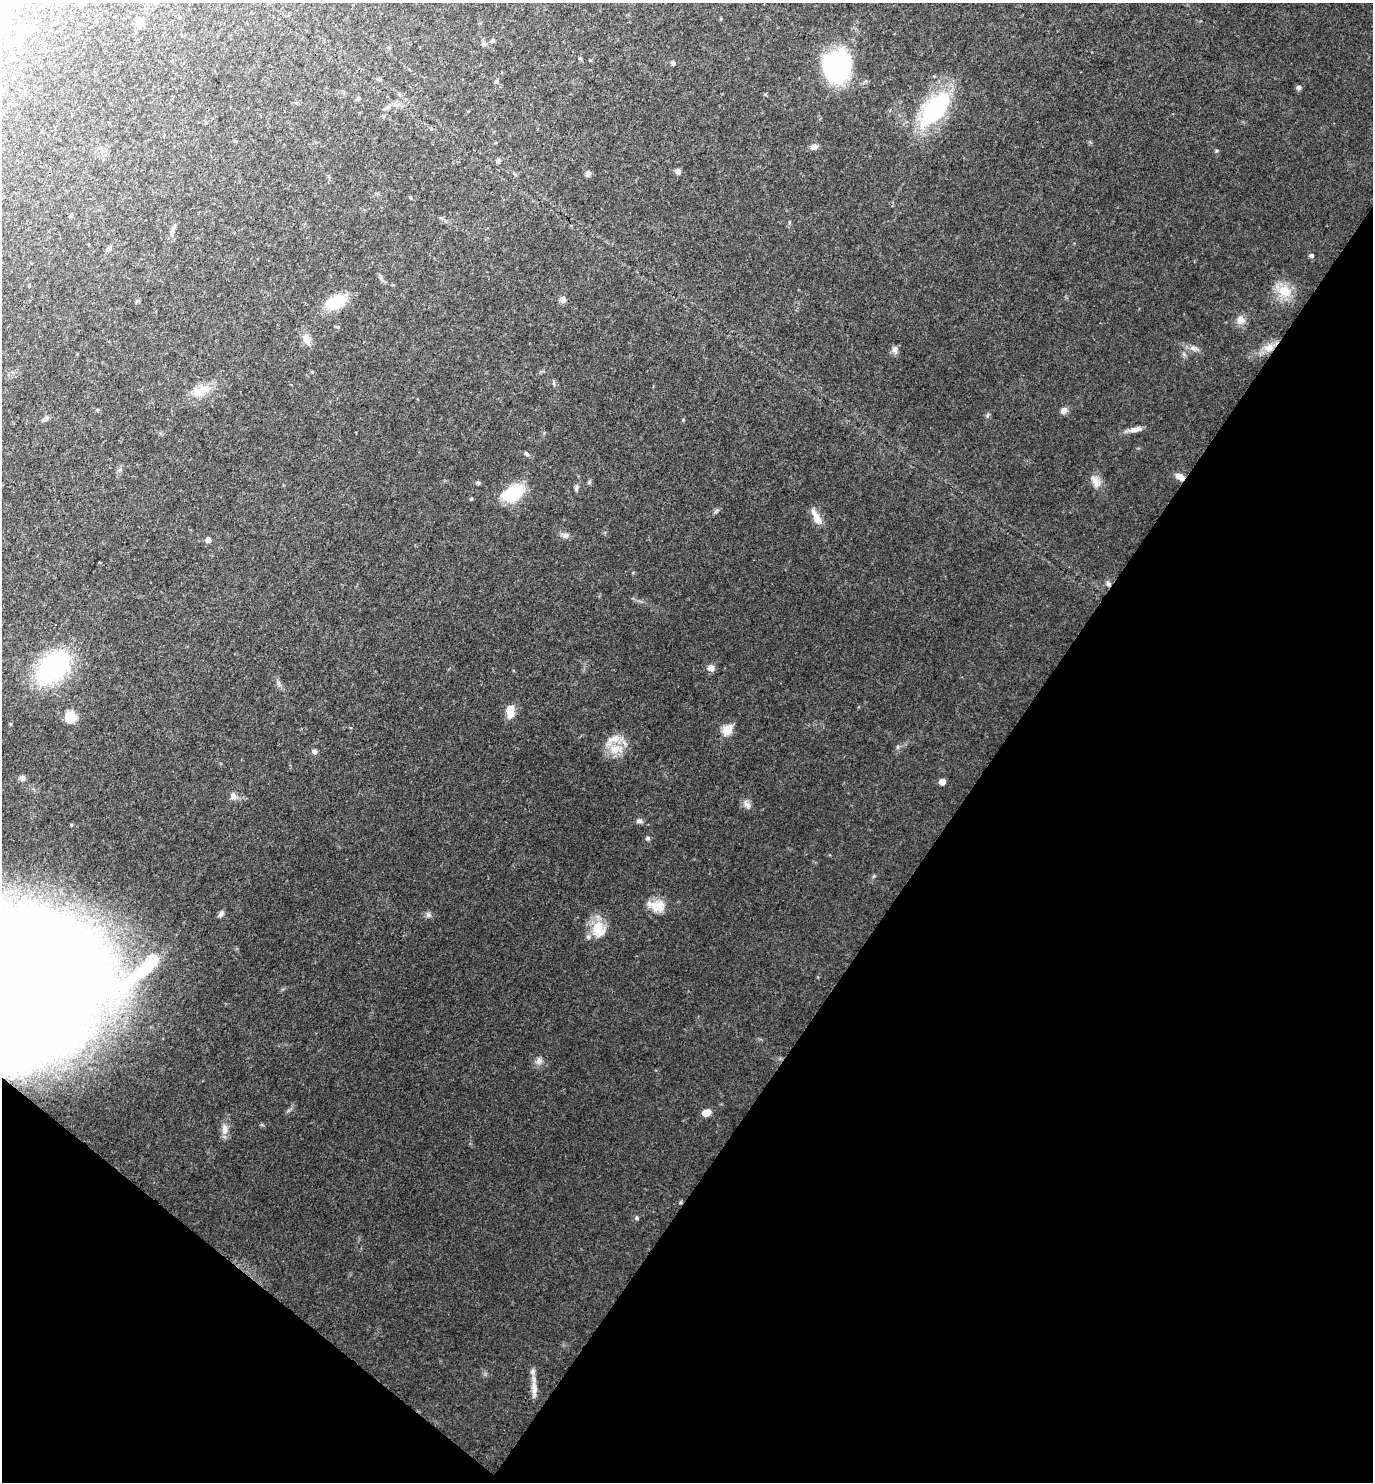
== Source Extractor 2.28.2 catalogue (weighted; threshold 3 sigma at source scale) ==
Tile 15 of 4 x 4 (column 3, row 4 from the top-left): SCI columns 2895-4265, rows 2-1481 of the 5930 x 5925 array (HDU 1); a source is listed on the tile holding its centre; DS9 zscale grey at full resolution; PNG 1375 x 1484 px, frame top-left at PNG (2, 3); no overlay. Shown black and unused: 33% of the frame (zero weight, under 3 of 4 exposures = <1% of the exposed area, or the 3 px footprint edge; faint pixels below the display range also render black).
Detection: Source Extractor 2.28.2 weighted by HDU 2 'WHT'; one run over the whole footprint, this tile lists its part. Background 0.0881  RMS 0.0073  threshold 0.033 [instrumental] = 3 sigma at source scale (4.5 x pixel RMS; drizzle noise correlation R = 1.50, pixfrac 1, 0.05/0.05 arcsec/px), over >= 5 px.
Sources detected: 76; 3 inside a brighter object's white glare — not listed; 2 inside a brighter listed object's ellipse — not listed separately; the other 71 listed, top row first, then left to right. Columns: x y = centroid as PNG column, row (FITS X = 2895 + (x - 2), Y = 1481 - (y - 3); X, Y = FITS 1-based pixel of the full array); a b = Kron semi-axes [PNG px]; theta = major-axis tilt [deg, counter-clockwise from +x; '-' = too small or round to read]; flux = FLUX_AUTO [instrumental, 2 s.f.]
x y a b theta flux
82 4 6 5 - 1.7
140 22 5 5 - 22
25 33 8 7 - 7
492 41 6 5 - 1.3
673 63 6 4 -73 1.4
836 66 31 27 88 86
380 79 6 4 -45 1
496 81 5 4 - 1.2
1299 87 6 6 - 1.7
765 94 5 3 - 0.71
358 99 7 5 74 1.3
394 104 7 6 - 2.2
935 109 42 19 50 81
235 141 5 3 - 0.76
814 146 8 6 7 3.3
498 161 6 5 - 1.6
678 171 7 6 - 2.6
588 174 6 6 - 2.5
410 197 5 3 - 0.74
789 222 5 3 - 0.76
172 231 9 6 -90 2.5
1311 255 5 4 - 1.9
1285 291 20 16 -32 14
563 299 7 7 - 3.7
335 302 18 10 24 32
1241 320 10 9 - 6
307 339 15 9 -74 6.1
1269 347 13 10 33 7.3
1193 348 9 6 -1 2.8
895 350 10 7 -89 3
202 390 28 10 24 12
97 410 5 3 - 0.67
1064 410 8 7 - 3.3
45 419 9 5 35 2.3
1135 429 17 6 12 4.9
526 454 7 5 -49 1.3
1180 477 9 6 -28 6
589 481 7 4 81 1.1
478 483 5 5 - 1.1
1096 484 14 8 -72 5.4
576 488 8 5 80 1.6
514 493 19 12 29 40
817 519 18 8 -59 8
566 535 9 6 6 2.4
208 540 5 4 - 5
1108 584 8 6 -45 2.1
52 668 29 18 43 130
711 668 7 7 - 4.4
279 683 9 4 -71 1.7
510 712 16 9 -90 8.5
70 717 14 13 - 10
727 730 5 5 - 40
616 749 22 11 -3 12
314 751 6 6 - 1.9
22 778 6 6 - 3.1
942 782 5 5 - 5.1
234 797 8 7 - 3
747 805 13 7 -47 3.4
640 821 8 6 1 1.9
648 838 5 5 - 1.7
656 906 24 14 -10 12
221 914 9 5 60 2.1
428 915 7 6 - 1.8
598 929 25 17 -78 16
144 969 30 18 40 27
5 982 138 83 -7 2000
539 1061 10 8 50 3.2
706 1113 9 6 20 6.7
225 1129 14 8 86 4.9
637 1218 5 5 - 1
534 1390 24 7 -88 7.2
Overlapping masked pixels (flux is a lower limit): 3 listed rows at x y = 1269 347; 1180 477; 1108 584
Isophote crosses this tile's border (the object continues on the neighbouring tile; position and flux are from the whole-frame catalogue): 2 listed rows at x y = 82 4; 5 982
Unlisted compact peaks at least as high as the median listed source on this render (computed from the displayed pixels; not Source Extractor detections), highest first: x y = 1216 151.